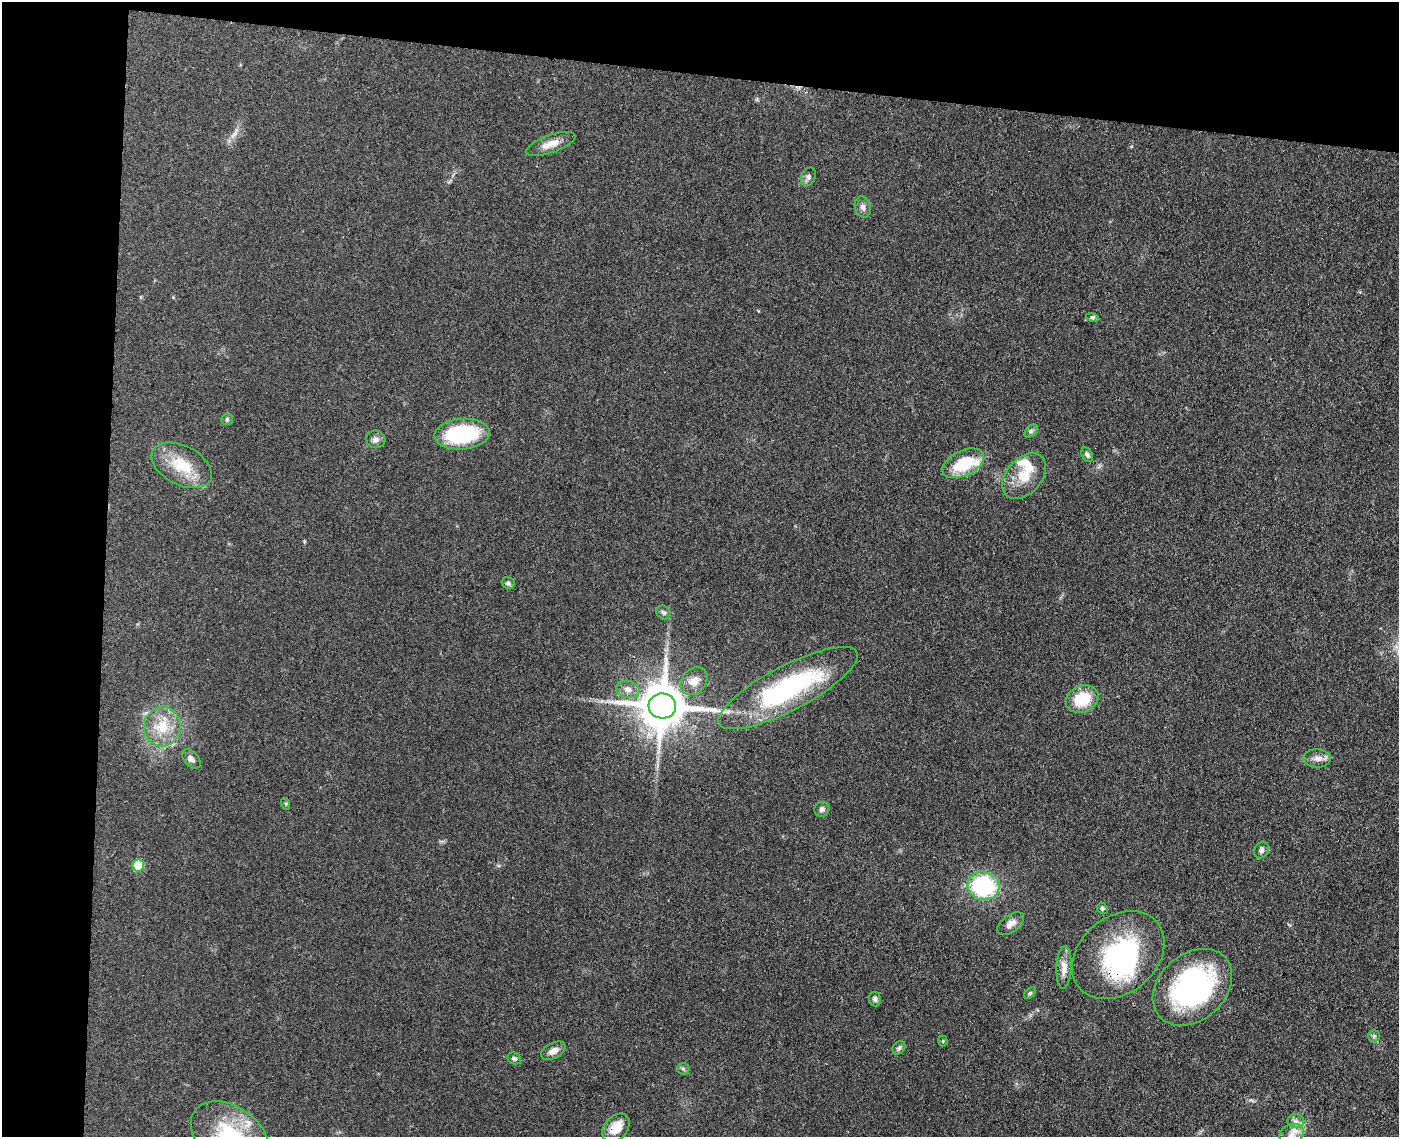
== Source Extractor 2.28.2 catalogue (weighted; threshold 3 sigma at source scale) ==
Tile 1 of 3 x 4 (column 1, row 1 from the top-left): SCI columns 275-1671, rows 3412-4546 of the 4629 x 4554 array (HDU 1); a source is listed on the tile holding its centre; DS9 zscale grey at full resolution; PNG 1401 x 1139 px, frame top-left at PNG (2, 2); each listed source drawn as its Kron ellipse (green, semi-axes under 4 px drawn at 4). Shown black and unused: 14% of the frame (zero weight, under 3 of 4 exposures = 5% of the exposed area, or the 3 px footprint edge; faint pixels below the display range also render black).
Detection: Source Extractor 2.28.2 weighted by HDU 2 'WHT'; one run over the whole footprint, this tile lists its part. Background 0.0894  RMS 0.0064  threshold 0.029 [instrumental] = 3 sigma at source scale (4.5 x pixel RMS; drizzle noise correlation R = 1.50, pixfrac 1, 0.05/0.05 arcsec/px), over >= 5 px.
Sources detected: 49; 1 inside a brighter object's white glare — neither listed nor drawn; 4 inside a brighter listed object's ellipse — not listed separately; the other 44 listed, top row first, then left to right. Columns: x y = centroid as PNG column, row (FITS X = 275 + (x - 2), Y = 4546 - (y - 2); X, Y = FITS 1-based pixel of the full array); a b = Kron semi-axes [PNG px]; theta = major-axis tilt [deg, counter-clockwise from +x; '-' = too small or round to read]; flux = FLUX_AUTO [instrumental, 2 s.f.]
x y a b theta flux
551 144 26 9 20 7.5
808 177 10 7 64 2.2
863 207 11 8 -73 2.7
1092 317 6 4 -18 1
227 419 6 5 - 1.1
1031 431 8 4 45 1.3
462 434 28 15 5 54
376 439 9 9 - 2.8
1087 455 8 5 -64 1.5
963 463 22 12 26 27
182 465 32 19 -27 23
1024 476 26 17 48 16
508 583 6 6 - 1.5
663 612 7 6 - 1.7
694 681 15 12 48 6.4
788 688 77 22 28 100
628 689 12 8 -11 4.5
1082 699 17 13 25 21
662 706 14 12 -5 2600
162 726 20 18 84 17
1317 758 13 9 -2 4.3
191 759 11 7 -47 3
286 804 6 4 -72 0.72
822 809 8 7 - 1.9
1261 850 9 6 61 2.3
138 865 6 6 - 17
983 886 16 14 -13 67
1102 908 5 5 - 1.2
1011 924 15 8 36 4.2
1118 955 51 38 40 92
1064 967 21 7 87 6
1192 987 44 33 42 130
1030 993 7 4 45 1
875 999 7 6 - 1.7
1374 1036 6 6 - 1.2
943 1041 5 5 - 0.76
899 1048 7 5 45 1.4
553 1051 13 7 28 4
514 1058 7 5 -28 1.5
683 1069 6 6 - 1.2
1296 1121 8 7 - 2.6
616 1128 16 11 48 10
1292 1134 12 9 25 5.7
230 1136 43 29 -35 53
Overlapping masked pixels (flux is a lower limit): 4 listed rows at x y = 662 706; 1118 955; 1192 987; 616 1128
Isophote crosses this tile's border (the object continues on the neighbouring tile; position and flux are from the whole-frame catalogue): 1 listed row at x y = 230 1136